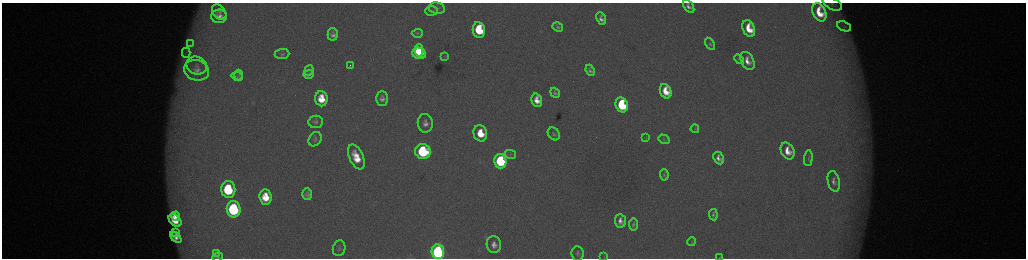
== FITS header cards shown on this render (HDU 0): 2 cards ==
NAXIS1  =                 2048 /fastest changing axis
NAXIS2  =                  512 /next to fastest changing axis

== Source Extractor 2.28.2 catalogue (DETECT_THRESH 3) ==
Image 2048 x 512 px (HDU 0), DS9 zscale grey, zoomed out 1/2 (1 PNG px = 2 x 2 image px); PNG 1028 x 260 px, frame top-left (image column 1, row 511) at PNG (2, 3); each listed source drawn as its Kron ellipse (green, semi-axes under 4 px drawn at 4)
Background 178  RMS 2.1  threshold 6.21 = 3 sigma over >= 5 px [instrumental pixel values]
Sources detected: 78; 4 cannot appear on this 1/2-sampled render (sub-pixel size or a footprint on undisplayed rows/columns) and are neither listed nor drawn; the other 74 listed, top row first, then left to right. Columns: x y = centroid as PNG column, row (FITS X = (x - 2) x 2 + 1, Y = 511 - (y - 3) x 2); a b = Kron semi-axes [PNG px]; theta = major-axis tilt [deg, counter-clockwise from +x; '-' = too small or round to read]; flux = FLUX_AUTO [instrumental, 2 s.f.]
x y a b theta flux
832 4 10 5 -26 1700
689 6 7 4 -54 2100
437 8 8 5 -10 1300
431 11 6 4 3 760
219 12 8 6 -48 1500
819 12 10 6 -65 11000
219 16 8 7 - 3100
601 19 7 4 -69 2200
844 26 7 4 -23 880
558 27 5 3 - 860
749 28 8 6 -66 11000
479 30 8 6 -80 23000
417 33 5 4 - 590
333 34 6 5 - 2000
190 44 4 3 - 570
710 44 7 4 -60 910
419 50 6 4 89 12000
186 53 5 4 - 1100
419 53 7 5 -20 28000
282 54 7 5 7 960
445 56 3 2 - 210
739 59 6 3 -46 450
747 61 9 6 -64 4500
197 65 10 9 - 3200
350 65 2 1 - 310
197 70 13 10 -15 4200
309 70 6 3 70 420
590 70 6 4 -67 1400
309 74 5 3 - 1100
239 75 5 4 - 620
237 76 6 4 -10 560
666 91 7 5 -67 9300
555 93 5 4 - 990
382 98 7 6 - 2300
321 99 7 6 - 10000
537 100 7 5 -73 5200
622 105 7 6 - 40000
316 122 7 6 - 1400
425 123 9 7 -83 3000
695 129 4 2 - 310
480 133 8 6 -77 12000
554 134 7 5 -51 1000
646 138 4 2 - 290
315 139 7 6 - 1200
664 139 6 4 -31 710
423 151 7 7 - 60000
788 151 9 6 -65 6900
510 154 6 4 -12 890
356 157 13 7 -66 11000
719 158 7 4 -63 2500
808 158 8 3 84 670
500 161 7 6 - 51000
664 175 6 3 -83 580
834 181 10 6 -77 2300
228 189 8 7 - 35000
307 194 6 5 - 1400
265 197 7 6 - 11000
234 209 8 7 - 61000
713 215 6 3 -83 1100
176 216 4 3 - 3700
175 220 7 5 -42 9800
620 221 7 5 -84 3300
634 224 6 4 -84 1200
176 233 4 3 - 1200
176 237 7 4 -44 3000
692 241 4 3 - 370
494 245 8 7 - 3500
339 248 8 6 74 1100
438 252 7 6 - 130000
217 253 4 3 - 340
578 253 7 6 - 1100
218 257 5 3 - 630
604 257 3 2 - 240
719 257 4 3 - 340
At the frame edge (FLAGS 8, measured only in part): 5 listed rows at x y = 832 4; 689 6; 438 252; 218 257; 719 257
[4 sub-pixel or undisplayed-footprint detections neither listed nor drawn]